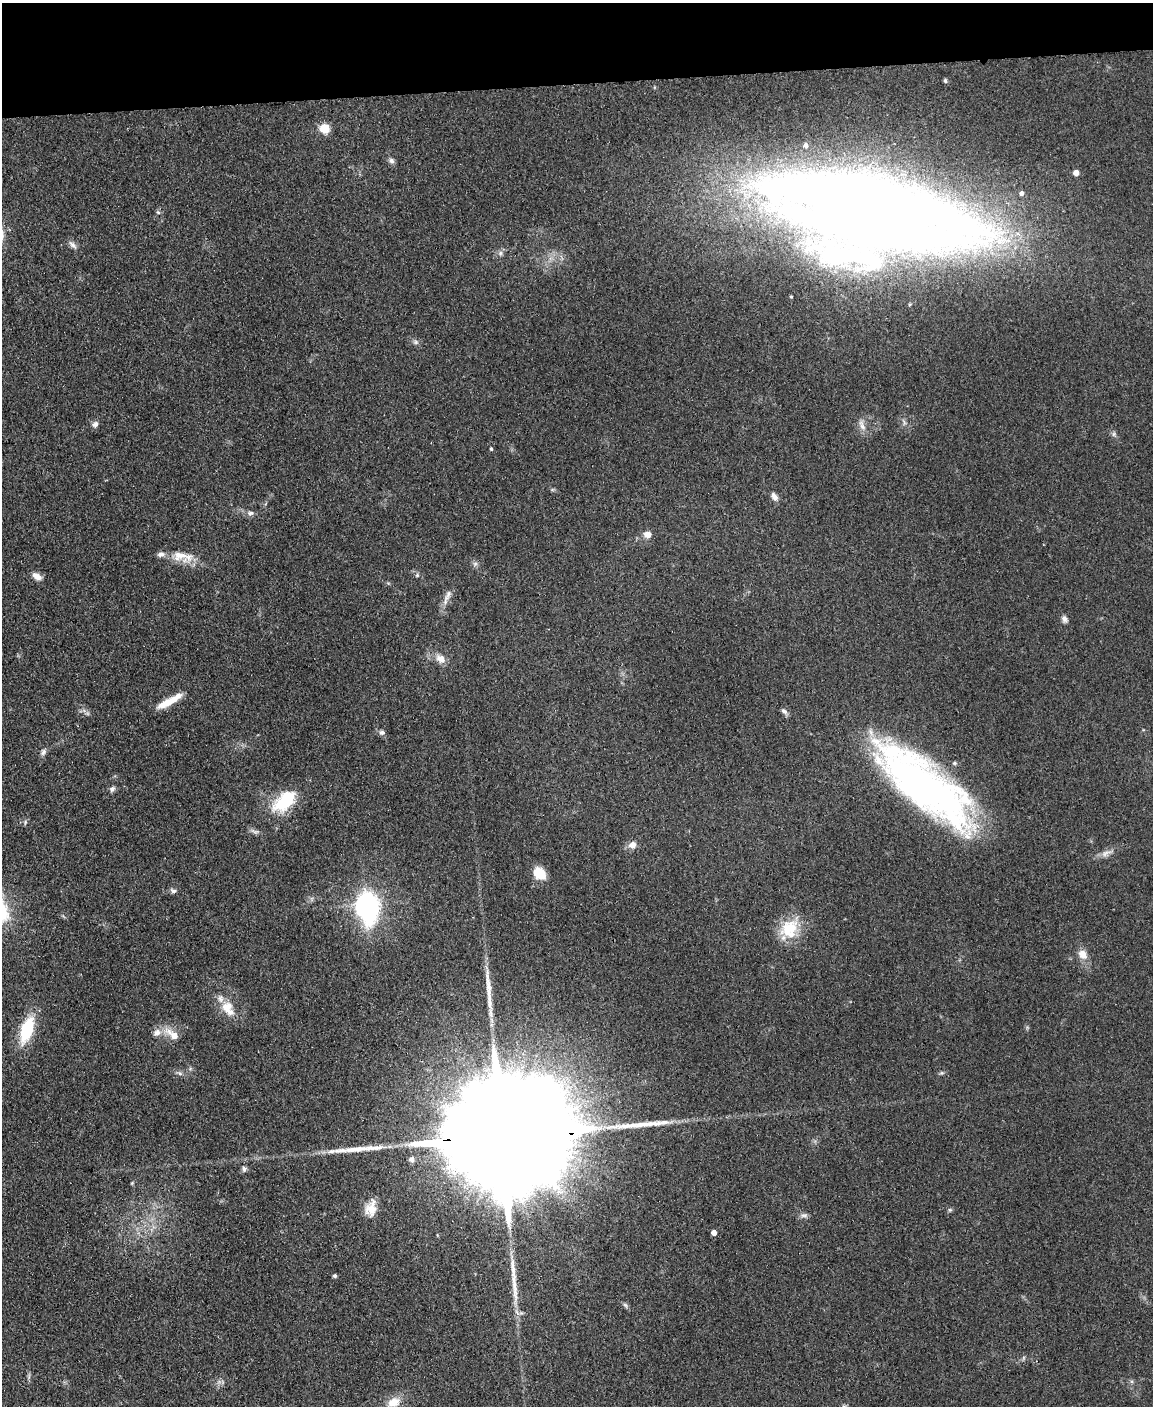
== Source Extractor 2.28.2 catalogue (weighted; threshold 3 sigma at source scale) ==
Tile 3 of 4 x 3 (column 3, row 1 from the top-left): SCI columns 2359-3509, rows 3054-4457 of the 4717 x 4598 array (HDU 1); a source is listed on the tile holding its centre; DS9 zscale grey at full resolution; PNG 1155 x 1408 px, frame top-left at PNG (2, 3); no overlay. Shown black and unused: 6% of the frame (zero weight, under 2 of 3 exposures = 3% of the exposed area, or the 3 px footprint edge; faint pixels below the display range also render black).
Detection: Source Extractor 2.28.2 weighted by HDU 2 'WHT'; one run over the whole footprint, this tile lists its part. Background 0.0922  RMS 0.0091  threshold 0.0411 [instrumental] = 3 sigma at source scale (4.5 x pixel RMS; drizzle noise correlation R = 1.50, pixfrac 1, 0.05/0.05 arcsec/px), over >= 5 px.
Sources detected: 70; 1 too faint to see at this stretch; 1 inside a brighter object's white glare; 3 long thin detections or spike segments (spike, bleed or trail) — not listed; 5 inside a brighter listed object's ellipse — not listed separately; the other 60 listed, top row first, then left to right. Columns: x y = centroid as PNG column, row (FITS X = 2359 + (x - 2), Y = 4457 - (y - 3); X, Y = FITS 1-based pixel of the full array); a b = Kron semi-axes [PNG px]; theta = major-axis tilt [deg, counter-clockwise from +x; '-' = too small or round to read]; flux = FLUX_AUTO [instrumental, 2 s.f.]
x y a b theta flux
945 80 6 4 -75 1.5
325 128 5 5 - 56
806 145 6 6 - 3.5
391 161 8 7 - 2.9
1076 173 5 4 - 9.3
1022 193 6 5 - 2.7
866 204 219 44 -12 2000
158 212 6 5 - 1.6
72 245 15 6 -48 4
500 253 8 6 70 2.8
848 257 168 57 -3 330
416 342 9 6 -27 2.5
904 422 11 4 -68 2.7
95 424 9 7 50 3.4
862 425 18 7 -70 6.2
1114 434 7 6 - 2.2
491 449 4 4 - 1.4
774 497 10 6 -59 4.8
250 513 10 7 5 3.3
647 534 8 8 - 7
182 556 35 13 -8 19
475 564 7 6 - 2.5
417 575 6 6 - 1.7
37 576 13 7 -32 6.5
448 595 22 7 65 7.4
1064 619 10 7 -58 3.4
440 659 15 10 -37 9.1
169 701 33 7 29 20
784 711 10 6 -47 2.9
382 732 8 7 - 2.8
43 752 9 7 61 3.1
925 785 121 39 -40 430
112 789 8 6 46 2.8
284 801 31 17 40 47
25 822 6 4 72 1.5
632 845 10 9 - 6.5
1106 853 20 7 21 6.6
539 873 14 11 -47 19
173 891 9 6 -23 2.7
366 905 13 9 -73 580
789 929 29 22 55 34
1083 954 13 10 -54 9.4
227 1007 18 15 -66 16
27 1030 26 11 71 51
172 1034 27 10 -34 13
180 1073 9 5 -27 2.7
941 1073 7 5 10 1.5
503 1137 86 23 3 94000
411 1159 6 6 - 3.9
244 1169 10 6 -86 2.7
132 1183 6 4 45 1.1
371 1208 21 13 73 13
950 1210 6 5 - 1.5
804 1215 11 5 4 3
714 1233 4 4 - 6.5
335 1276 4 4 - 1.9
625 1305 8 5 -59 1.9
1023 1358 6 4 71 1.4
394 1402 18 12 25 15
844 1406 7 4 -1 1.5
Overlapping masked pixels (flux is a lower limit): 1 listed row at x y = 503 1137
Isophote crosses this tile's border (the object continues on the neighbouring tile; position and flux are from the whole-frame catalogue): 1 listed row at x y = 844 1406